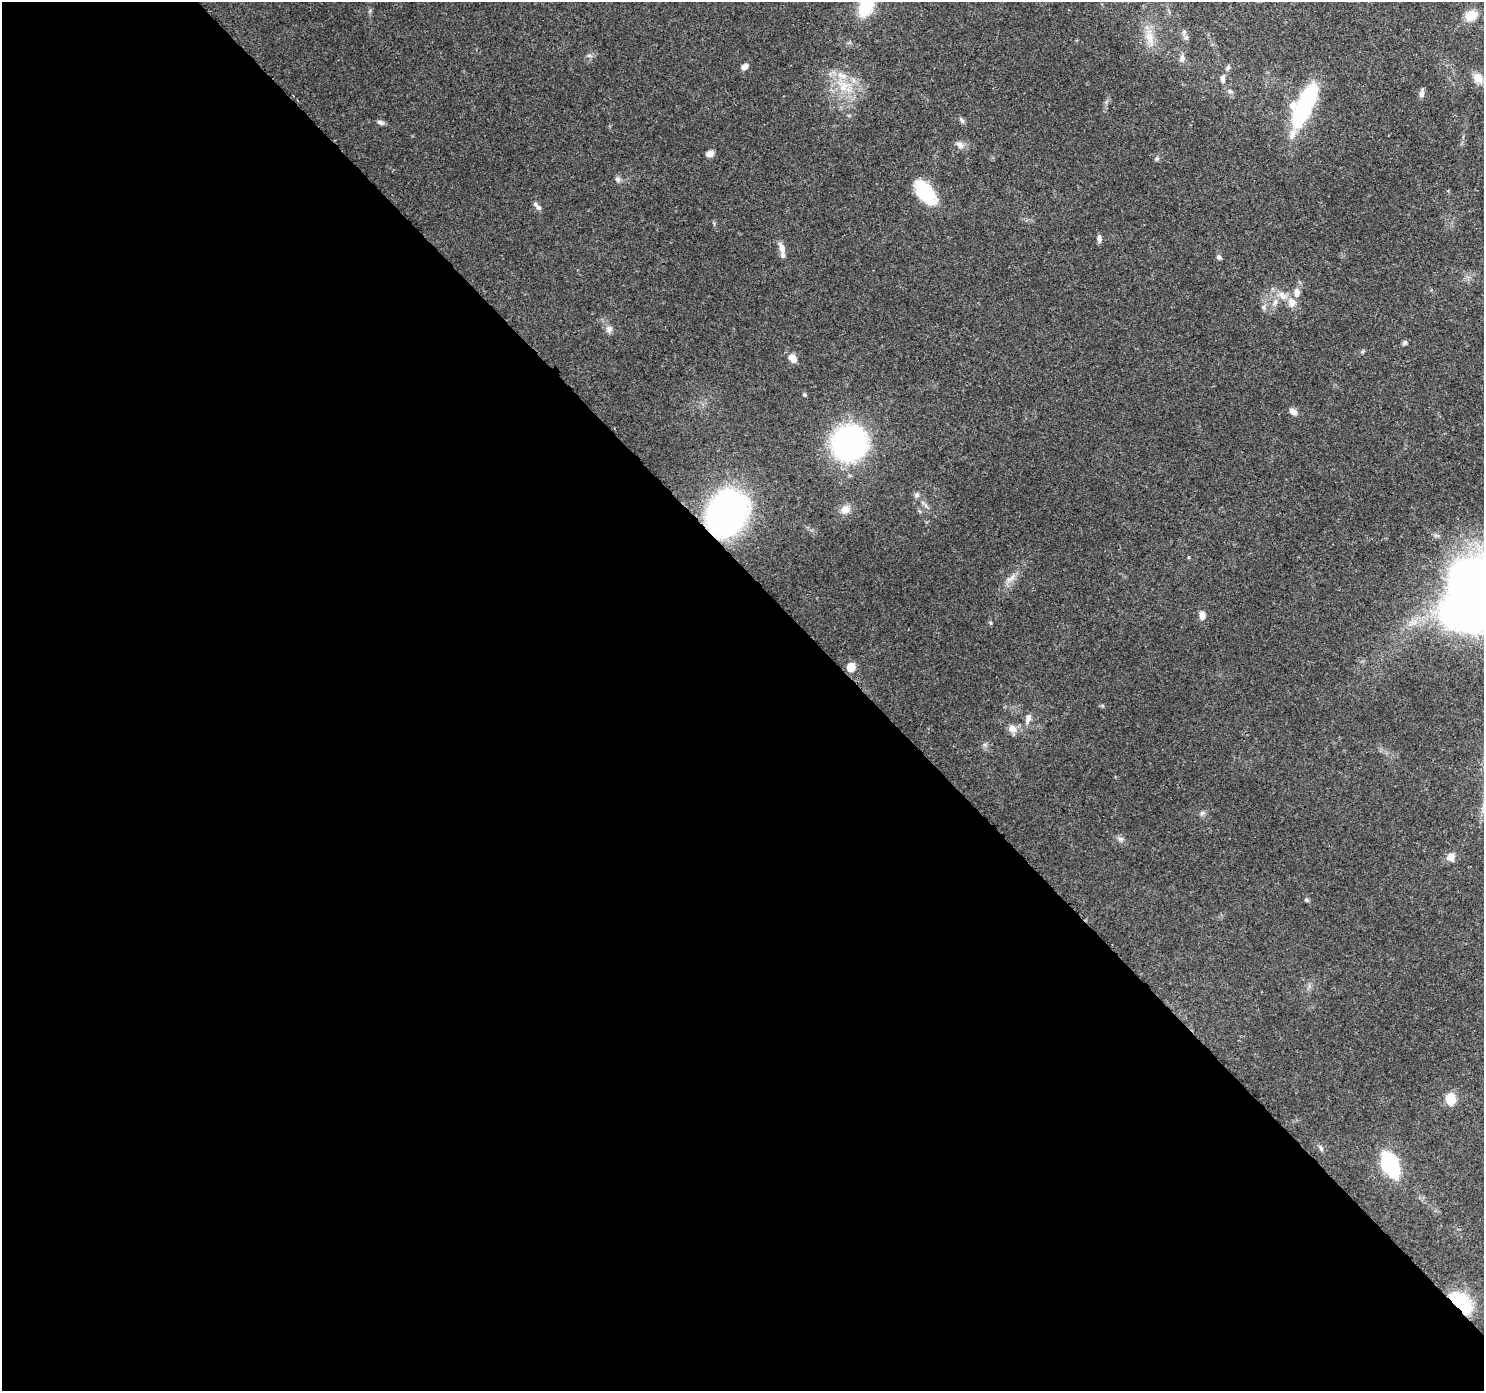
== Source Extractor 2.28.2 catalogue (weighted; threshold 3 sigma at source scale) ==
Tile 9 of 4 x 4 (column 1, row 3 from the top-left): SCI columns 93-1574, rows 1619-3007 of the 6119 x 6080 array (HDU 1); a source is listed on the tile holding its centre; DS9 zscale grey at full resolution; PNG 1486 x 1393 px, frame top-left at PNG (2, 2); no overlay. Shown black and unused: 58% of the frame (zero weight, under 3 of 4 exposures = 8% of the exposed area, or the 3 px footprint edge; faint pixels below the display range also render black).
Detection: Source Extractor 2.28.2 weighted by HDU 2 'WHT'; one run over the whole footprint, this tile lists its part. Background 0.122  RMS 0.0043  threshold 0.0193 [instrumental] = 3 sigma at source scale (4.5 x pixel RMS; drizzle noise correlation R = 1.50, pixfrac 1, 0.0396/0.0396 arcsec/px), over >= 5 px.
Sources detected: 56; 6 inside a brighter listed object's ellipse — not listed separately; the other 50 listed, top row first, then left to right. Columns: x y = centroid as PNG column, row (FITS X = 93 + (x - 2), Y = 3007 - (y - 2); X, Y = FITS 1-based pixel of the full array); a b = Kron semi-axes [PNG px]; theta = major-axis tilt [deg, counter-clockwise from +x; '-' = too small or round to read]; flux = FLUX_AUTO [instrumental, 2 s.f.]
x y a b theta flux
866 6 21 12 64 21
1471 15 14 11 29 6.8
1149 37 26 9 -79 6.1
1182 59 10 6 75 1.6
745 66 7 6 - 2
1227 68 7 5 52 0.92
1223 78 11 6 -89 1.6
1478 78 15 10 -44 4.2
843 86 17 12 66 8.1
1422 94 10 5 80 1.7
1304 106 42 13 65 57
962 120 9 5 -56 0.95
380 122 8 5 -18 1.4
960 145 13 8 -35 2.1
710 154 8 6 14 2.8
1157 159 6 6 - 0.86
618 179 8 7 - 1.3
926 192 26 14 -52 23
539 208 8 6 -47 1.1
1099 238 7 6 - 1.6
782 248 13 7 -73 3
1219 257 7 5 -50 0.99
1297 292 11 7 -85 2.7
1282 296 15 9 -50 4.2
1275 302 12 7 66 2.4
609 329 10 9 - 1.9
1405 343 6 6 - 0.94
792 358 10 8 -58 3.4
804 395 4 4 - 0.69
1293 412 10 7 -31 2.1
849 443 28 25 57 100
917 495 8 6 -60 1.2
925 505 7 4 -71 0.99
845 509 12 11 - 3.4
727 514 36 28 69 170
1188 557 5 3 - 0.37
1011 578 17 6 32 2.8
1478 608 55 29 13 310
1202 615 9 6 -89 3
851 667 6 5 - 11
1028 718 12 7 77 2.3
1013 729 13 10 -37 3.1
1202 813 8 4 45 0.93
1120 839 8 6 -19 1.3
1450 857 10 9 - 3.4
1306 900 6 5 - 0.73
1451 1099 12 10 -76 7.4
1321 1148 10 5 -65 0.99
1390 1164 11 7 -67 100
1460 1303 15 9 -41 56
Overlapping masked pixels (flux is a lower limit): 2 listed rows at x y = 727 514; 1460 1303
Isophote crosses this tile's border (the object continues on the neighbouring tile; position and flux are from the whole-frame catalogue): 2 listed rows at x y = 866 6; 1478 608
Unlisted compact peaks at least as high as the median listed source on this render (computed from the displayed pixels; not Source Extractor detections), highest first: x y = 991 623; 1263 307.